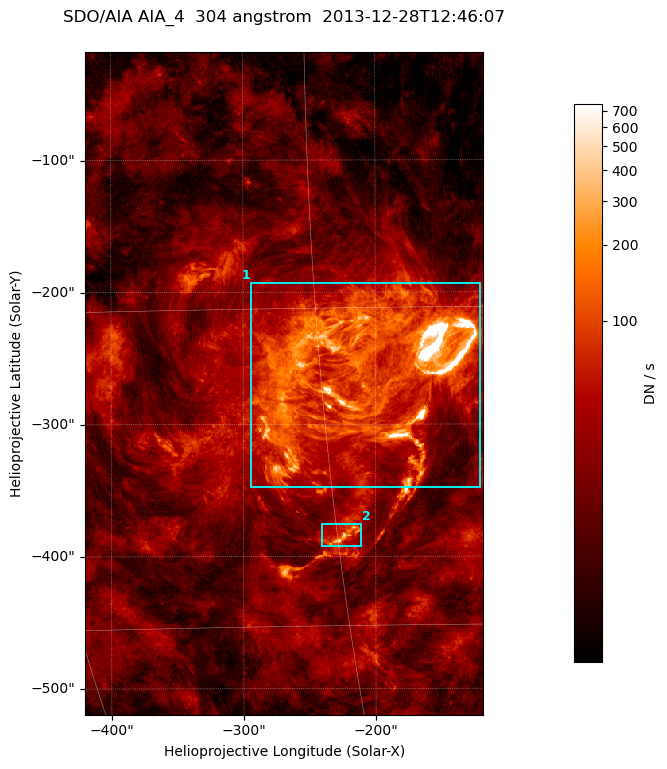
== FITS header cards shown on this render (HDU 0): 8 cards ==
TELESCOP= 'SDO/AIA '
INSTRUME= 'AIA_4   '
WAVELNTH=                  304
WAVEUNIT= 'angstrom'
DATE-OBS= '2013-12-28T12:46:07.12'
CTYPE1  = 'HPLN-TAN'
CTYPE2  = 'HPLT-TAN'
BUNIT   = 'DN / s  '

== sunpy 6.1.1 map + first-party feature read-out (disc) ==
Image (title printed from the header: SDO/AIA AIA_4  304 angstrom  2013-12-28T12:46:07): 502 x 835 px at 0.6 arcsec/px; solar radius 976 arcsec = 1626 px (partial field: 5.0% of the solar disc is inside the frame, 100% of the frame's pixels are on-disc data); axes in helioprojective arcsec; data unit DN / s (BUNIT, on the colour bar)
Orientation: roll -0.132 deg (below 1 deg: not rotated)
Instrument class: DISC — disc imager (sunpy class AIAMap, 304 A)
Bright regions (active regions / flare kernels): reference = the on-disc median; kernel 5 px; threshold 5 sigma = 71.2 DN / s over a disc level ~21.8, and >= 1.15x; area >= 419 px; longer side >= 6 px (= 3.6 arcsec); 2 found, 2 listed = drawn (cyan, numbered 1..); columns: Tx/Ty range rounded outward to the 2 arcsec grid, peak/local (2 s.f.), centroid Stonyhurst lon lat
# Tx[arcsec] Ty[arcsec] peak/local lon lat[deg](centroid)
1 -294..-120 -348..-192 238 -13 -18
2 -242..-210 -394..-374 18 -15 -26